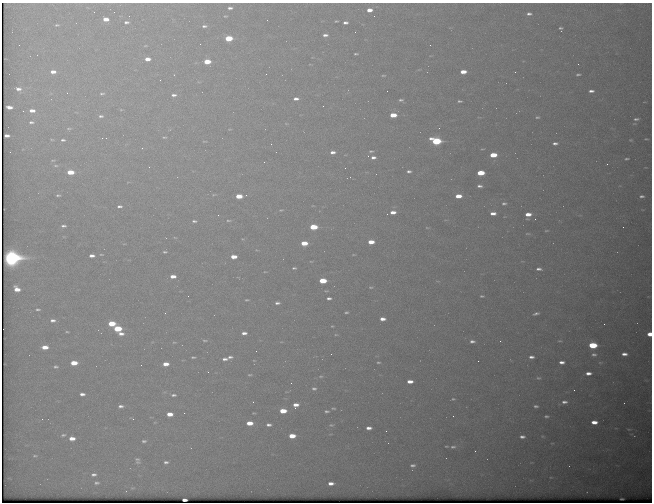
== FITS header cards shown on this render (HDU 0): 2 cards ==
NAXIS1  =                  650 / Width of table row in bytes
NAXIS2  =                  500 / Number of rows in table

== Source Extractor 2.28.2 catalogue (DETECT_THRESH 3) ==
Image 650 x 500 px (HDU 0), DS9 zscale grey, 1 PNG px = 1 image px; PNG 654 x 504 px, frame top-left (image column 1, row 500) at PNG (2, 3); no overlay
Background 615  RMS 3.2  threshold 9.62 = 3 sigma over >= 5 px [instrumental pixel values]
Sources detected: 207; all 207 listed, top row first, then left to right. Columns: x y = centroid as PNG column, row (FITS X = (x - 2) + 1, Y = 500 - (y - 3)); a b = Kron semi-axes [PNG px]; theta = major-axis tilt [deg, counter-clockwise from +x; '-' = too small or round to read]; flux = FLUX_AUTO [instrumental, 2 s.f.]
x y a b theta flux
230 8 7 4 -1 690
369 10 6 4 7 1600
529 14 5 3 - 560
225 16 5 4 - 250
106 19 6 4 -2 2000
336 21 3 2 - 220
126 22 5 3 - 490
345 23 5 3 - 640
57 25 6 4 8 310
204 26 7 4 0 570
561 28 4 4 - 380
325 35 5 3 - 660
229 38 6 4 2 8000
200 44 2 2 - 84
19 45 2 2 - 120
430 45 2 2 - 270
145 46 5 3 - 170
356 54 4 2 - 240
147 59 6 4 1 1600
207 62 5 4 - 4300
578 64 2 2 - 97
53 72 6 4 -2 1300
463 72 5 4 - 2300
266 74 3 2 - 210
578 74 8 5 7 510
383 75 4 2 - 190
18 89 6 4 -9 920
591 91 7 4 0 880
67 93 2 2 - 120
102 94 6 3 4 310
174 95 7 4 -3 750
296 99 5 3 - 820
401 100 5 3 - 360
459 101 4 2 - 310
323 106 2 2 - 200
9 107 5 3 - 1200
121 110 5 3 - 180
23 111 2 2 - 140
32 111 5 3 - 1300
393 115 5 4 - 4200
101 116 5 3 - 410
537 117 6 4 2 360
636 119 7 3 4 480
31 122 5 3 - 380
286 124 6 4 -2 210
69 128 7 3 0 250
439 128 2 2 - 100
229 129 6 3 0 220
7 136 5 3 - 840
164 137 7 4 -7 360
106 138 2 2 - 96
646 139 4 2 - 180
52 140 4 3 - 170
63 140 4 3 - 360
631 140 4 3 - 200
204 141 6 3 0 220
436 141 7 4 -9 19000
555 143 5 3 - 640
142 148 2 2 - 930
371 151 7 4 1 410
333 152 6 4 2 960
493 155 6 4 3 5100
368 156 3 3 - 140
373 157 6 4 1 820
627 159 4 2 - 290
53 160 5 3 - 200
264 162 3 3 - 130
607 164 3 2 - 360
56 166 6 3 -1 290
149 167 3 3 - 110
345 168 2 2 - 100
409 171 6 4 -1 580
70 172 6 4 -2 4500
481 173 6 4 2 6600
479 186 5 3 - 650
58 195 5 3 - 330
214 195 8 4 18 400
246 195 3 3 - 280
239 196 6 4 0 3800
458 196 6 4 1 2900
642 196 4 3 - 410
504 203 6 5 - 490
119 206 6 4 1 570
313 206 5 3 - 160
281 210 7 4 2 320
393 212 6 4 -1 1500
493 213 6 4 1 1300
528 214 5 5 - 2000
218 215 3 3 - 200
535 219 2 2 - 130
229 220 8 3 3 420
194 221 7 4 -2 480
64 226 7 4 -3 560
313 227 6 4 0 8100
623 227 2 2 - 350
427 228 5 3 - 210
546 230 4 2 - 180
527 234 7 3 0 230
175 238 5 3 - 210
371 242 5 4 - 2600
304 243 5 4 - 4000
165 252 5 3 - 330
101 254 6 3 -1 250
353 255 5 3 - 180
92 256 5 3 - 980
233 257 5 4 - 2400
11 258 8 7 - 92000
311 261 5 3 - 170
294 268 4 3 - 310
539 269 5 3 - 610
265 272 5 3 - 180
173 276 5 3 - 1700
323 281 6 4 0 6000
371 287 6 3 -7 250
17 289 6 4 -34 2400
482 296 5 3 - 280
329 298 4 3 - 550
247 300 4 2 - 250
277 303 5 3 - 560
38 309 6 4 -1 390
346 312 3 2 - 270
165 313 2 2 - 170
536 313 6 3 18 470
382 319 5 3 - 1200
53 320 7 4 4 820
112 323 6 4 -1 5400
604 324 2 2 - 460
332 326 3 2 - 150
118 329 6 4 0 8700
67 332 4 3 - 210
244 333 5 3 - 860
121 334 7 4 -5 1000
650 334 4 4 - 2600
336 335 5 3 - 170
205 340 6 3 -1 290
472 341 7 4 0 730
500 341 3 2 - 120
560 341 5 2 - 200
174 342 5 3 - 240
593 345 6 4 -1 11000
45 347 6 4 0 2600
331 354 2 2 - 320
624 354 5 4 - 1000
594 355 8 5 1 660
193 357 4 2 - 270
230 357 5 3 - 520
531 357 5 3 - 670
225 359 5 3 - 650
478 361 2 2 - 330
378 362 4 2 - 230
562 362 5 3 - 900
74 363 6 4 0 3900
600 363 6 4 0 260
166 364 5 4 - 1900
141 365 2 2 - 130
56 367 6 4 2 430
208 372 2 2 - 130
588 373 5 3 - 1100
249 375 5 3 - 230
321 376 6 3 -7 240
538 378 5 3 - 260
410 381 5 3 - 1600
291 383 2 2 - 180
314 389 6 4 -2 480
574 390 2 2 - 92
82 394 5 3 - 840
173 395 5 3 - 450
453 399 5 4 - 260
253 402 2 2 - 150
564 402 6 4 -1 700
296 405 6 5 - 1600
121 406 6 4 4 640
536 406 4 3 - 410
333 408 6 3 -6 260
283 411 6 4 1 4000
327 411 5 3 - 390
184 413 2 2 - 160
254 413 3 2 - 180
170 414 5 4 - 2300
453 416 2 2 - 130
546 416 4 3 - 330
42 419 3 2 - 270
133 419 3 2 - 290
594 422 5 4 - 1900
249 423 6 4 -1 2900
269 425 5 3 - 650
331 425 7 4 -1 350
369 428 5 3 - 1000
386 431 2 2 - 560
63 435 7 4 14 460
292 436 5 4 - 3400
522 437 5 3 - 660
72 438 5 4 - 1800
144 441 6 4 1 420
453 447 7 4 6 460
475 451 2 2 - 450
35 456 5 3 - 260
137 460 10 7 -72 730
166 462 6 4 0 590
413 465 5 3 - 500
94 474 7 4 2 620
551 477 5 3 - 160
96 483 6 4 0 450
331 483 5 3 - 1100
132 488 7 3 -5 240
622 499 4 2 - 250
184 500 4 3 - 730
At the frame edge (FLAGS 8, measured only in part): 1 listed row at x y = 650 334